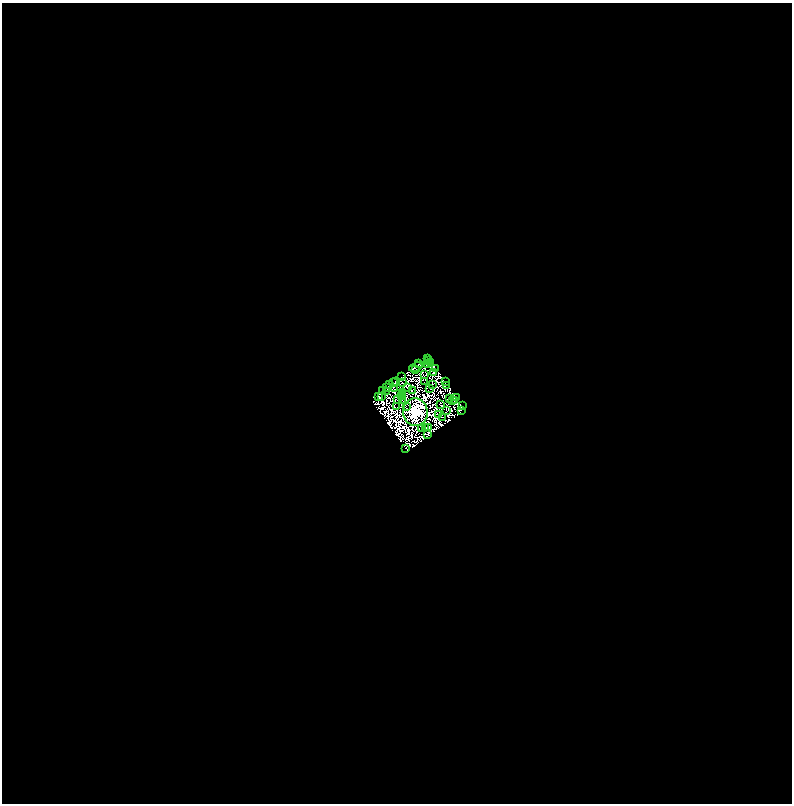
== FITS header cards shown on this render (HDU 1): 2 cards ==
NAXIS1  =                 1580
NAXIS2  =                 1603

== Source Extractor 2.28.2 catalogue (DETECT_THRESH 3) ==
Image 1580 x 1603 px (HDU 1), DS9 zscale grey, zoomed out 1/2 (1 PNG px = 2 x 2 image px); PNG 794 x 806 px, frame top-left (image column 1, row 1602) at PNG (2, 3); each listed source drawn as its Kron ellipse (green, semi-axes under 4 px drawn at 4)
Background 2.9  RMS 0.0015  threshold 0.00438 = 3 sigma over >= 5 px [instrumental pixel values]
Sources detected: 177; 126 cannot appear on this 1/2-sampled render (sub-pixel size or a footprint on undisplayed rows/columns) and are neither listed nor drawn; the other 51 listed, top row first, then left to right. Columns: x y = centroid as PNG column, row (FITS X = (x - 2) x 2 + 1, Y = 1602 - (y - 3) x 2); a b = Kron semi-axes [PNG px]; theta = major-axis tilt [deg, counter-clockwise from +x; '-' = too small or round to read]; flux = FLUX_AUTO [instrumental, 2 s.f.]
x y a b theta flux
427 358 3 2 - 100
429 361 2 1 - 56
431 362 2 2 - 50
427 363 2 1 - 49
419 364 2 1 - 250
416 367 7 2 22 160
436 369 2 1 - 99
415 370 2 1 - 34
434 372 2 1 - 100
424 375 3 1 - 37
401 377 2 1 - 110
395 381 2 1 - 150
425 381 2 1 - 40
445 381 2 1 - 77
393 383 3 2 - 610
402 383 4 1 - 110
432 384 2 1 - 38
390 385 3 1 - 91
447 385 2 1 - 73
387 387 2 1 - 38
407 387 2 1 - 90
430 388 2 1 - 82
395 389 2 1 - 75
382 390 2 2 - 50
387 391 3 1 - 78
412 391 2 1 - 56
402 393 2 1 - 94
401 395 4 1 - 7.8
379 397 3 2 - 130
381 397 2 2 - 63
402 397 2 1 - 3.5
457 398 2 1 - 26
450 399 2 1 - 64
398 400 2 1 - 23
452 400 3 1 - 88
455 400 3 1 - 6.9
403 401 2 1 - 35
440 405 2 1 - 35
406 406 2 1 - 41
463 406 2 1 - 16
397 407 2 1 - 99
446 410 2 1 - 110
461 410 4 1 - 71
415 412 14 12 -85 380000
439 414 2 1 - 98
442 417 2 1 - 76
425 427 2 1 - 59
429 427 3 2 - 270
421 428 3 1 - 54
428 435 3 1 - 410
405 448 2 1 - 130
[126 sub-pixel or undisplayed-footprint detections neither listed nor drawn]